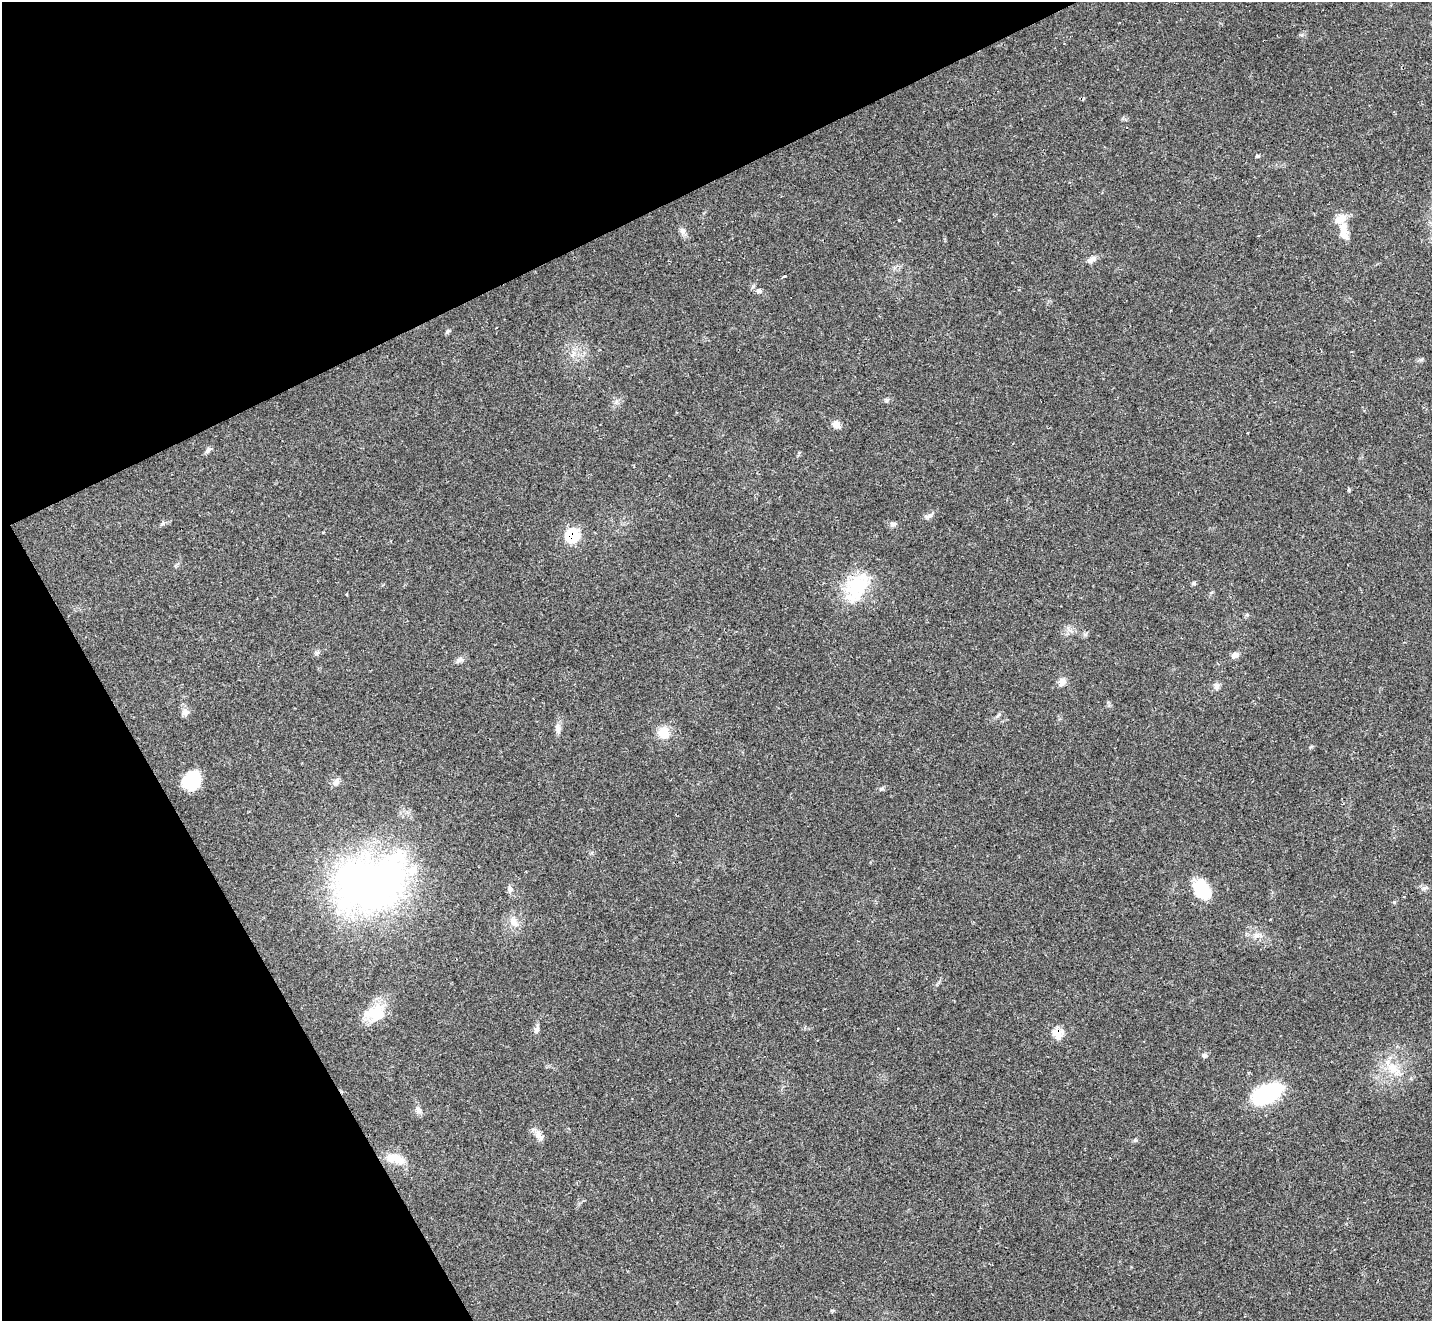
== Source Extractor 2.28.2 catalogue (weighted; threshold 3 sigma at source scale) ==
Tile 5 of 4 x 4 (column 1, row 2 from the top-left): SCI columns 1-1430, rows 2924-4242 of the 5722 x 5711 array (HDU 1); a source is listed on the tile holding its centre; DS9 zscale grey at full resolution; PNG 1434 x 1323 px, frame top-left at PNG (2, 2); no overlay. Shown black and unused: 25% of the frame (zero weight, under 2 of 3 exposures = <1% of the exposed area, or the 3 px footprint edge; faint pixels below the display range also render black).
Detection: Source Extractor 2.28.2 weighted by HDU 2 'WHT'; one run over the whole footprint, this tile lists its part. Background 0.0674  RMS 0.0061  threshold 0.0276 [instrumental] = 3 sigma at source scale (4.5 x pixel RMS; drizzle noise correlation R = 1.50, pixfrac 1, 0.05/0.05 arcsec/px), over >= 5 px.
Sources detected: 46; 3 cosmic-ray / hot-pixel residue — not listed; the other 43 listed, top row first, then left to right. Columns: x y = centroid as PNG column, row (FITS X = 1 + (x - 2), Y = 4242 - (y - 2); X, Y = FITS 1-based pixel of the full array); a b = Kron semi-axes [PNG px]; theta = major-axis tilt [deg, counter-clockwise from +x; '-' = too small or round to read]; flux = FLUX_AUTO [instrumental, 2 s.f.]
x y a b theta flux
1257 156 5 4 - 0.87
1340 219 18 12 32 8.1
683 231 9 8 - 2.3
1344 232 18 9 -73 7.1
1091 260 15 7 28 2.9
785 275 3 3 - 9.4
758 291 7 6 - 1.7
887 400 7 4 71 0.9
617 401 7 4 71 1.3
836 424 11 9 -24 3.7
1247 433 3 3 - 1.8
208 450 9 6 50 1.7
928 516 14 4 16 1.8
893 524 9 6 -11 1.7
572 536 10 10 - 25
1194 583 5 5 - 0.99
857 587 41 25 57 34
317 653 7 4 0 1.2
1235 655 9 7 11 3.1
459 660 9 6 20 2
1062 682 12 8 59 3.3
1216 686 9 8 - 2.2
185 712 10 10 - 3.1
558 729 12 8 -88 3.2
664 733 13 12 - 11
192 781 19 16 43 22
336 782 10 7 77 2.5
881 789 7 4 18 1
371 882 94 64 18 250
510 889 10 8 -79 2.3
1201 889 22 15 -52 23
1404 897 3 2 - 0.83
514 922 17 9 -44 5.4
1256 935 9 7 14 2.9
376 1011 38 15 20 16
537 1029 10 6 58 2
1058 1033 7 6 - 14
1204 1055 7 6 - 1.3
1393 1068 18 13 -40 11
1267 1093 31 17 22 49
418 1110 9 7 -60 2.2
539 1135 16 8 -61 4.2
395 1158 27 11 -14 10
Overlapping masked pixels (flux is a lower limit): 2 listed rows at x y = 572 536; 1058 1033
Unlisted compact peaks at least as high as the median listed source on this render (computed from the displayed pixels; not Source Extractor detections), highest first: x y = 1349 490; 447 332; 1394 902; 1135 1140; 163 523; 1421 360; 1302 35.